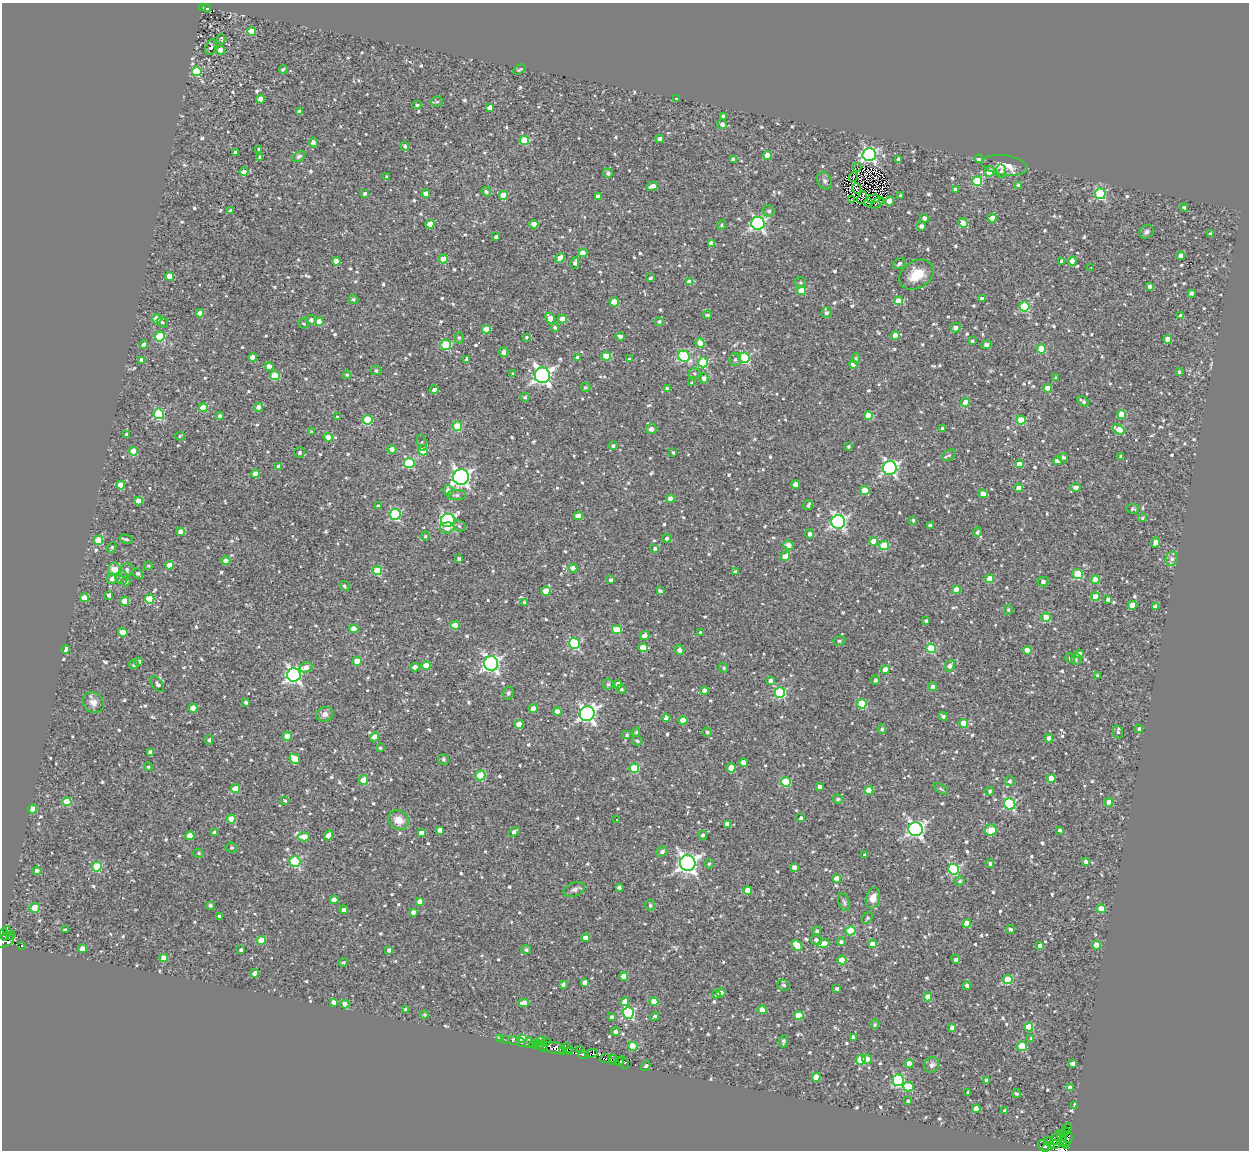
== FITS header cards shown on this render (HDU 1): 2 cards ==
NAXIS1  =                 1247
NAXIS2  =                 1148

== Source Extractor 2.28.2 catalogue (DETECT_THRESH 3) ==
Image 1247 x 1148 px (HDU 1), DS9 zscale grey, 1 PNG px = 1 image px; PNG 1251 x 1152 px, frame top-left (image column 1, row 1148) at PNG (2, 3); each listed source drawn as its Kron ellipse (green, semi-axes under 4 px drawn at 4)
Background 0.624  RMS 0.68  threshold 2.03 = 3 sigma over >= 5 px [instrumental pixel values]
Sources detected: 917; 10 with non-positive FLUX_AUTO (blend fragments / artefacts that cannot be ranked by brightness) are neither listed nor drawn; of the other 907, the 500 brightest by FLUX_AUTO listed and drawn (407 fainter detections omitted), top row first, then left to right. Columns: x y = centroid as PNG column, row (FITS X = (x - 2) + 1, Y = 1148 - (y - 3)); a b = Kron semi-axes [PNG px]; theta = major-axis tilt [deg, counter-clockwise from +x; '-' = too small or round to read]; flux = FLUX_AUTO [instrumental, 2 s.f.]
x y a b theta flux
202 8 4 3 - 230
207 8 4 3 - 180
251 31 4 4 - 810
221 39 5 3 - 95
211 47 8 5 72 120
221 50 4 4 - 590
283 69 4 3 - 74
520 69 7 4 29 84
197 71 5 4 - 2500
261 99 4 4 - 540
677 99 3 3 - 72
437 102 6 5 - 94
417 105 4 3 - 75
490 107 4 4 - 370
299 112 4 3 - 150
724 117 4 4 - 200
722 124 5 4 - 210
660 139 4 4 - 280
524 141 4 4 - 1400
313 143 5 4 - 180
405 146 5 4 - 100
259 149 3 3 - 72
235 153 4 3 - 190
767 155 4 4 - 600
869 155 7 6 - 9700
260 157 4 3 - 92
299 157 7 4 36 120
733 159 4 4 - 170
898 159 4 3 - 140
979 159 4 4 - 230
1005 165 23 10 -8 770
857 167 5 3 - 89
1001 171 7 5 -81 110
244 172 4 3 - 210
989 172 5 5 - 580
608 173 5 4 - 150
387 177 3 3 - 88
853 177 5 2 - 74
825 181 9 6 -59 130
977 181 5 5 - 2300
1018 185 3 3 - 83
652 186 6 3 15 320
857 189 5 3 - 81
955 189 3 3 - 98
486 192 5 4 - 92
365 194 4 4 - 110
426 194 4 4 - 420
1100 194 5 5 - 3900
504 195 4 4 - 1000
598 196 4 4 - 180
901 196 4 3 - 140
862 198 6 3 67 89
874 199 7 2 1 94
851 200 3 2 - 91
889 201 4 4 - 590
868 202 4 2 - 100
877 203 7 3 34 71
1184 208 4 4 - 69
231 211 4 3 - 150
769 211 6 5 - 120
924 218 4 4 - 170
992 218 4 4 - 500
758 223 6 6 - 9200
963 223 5 4 - 710
430 224 4 4 - 660
534 224 4 4 - 530
722 225 5 4 - 69
921 226 5 4 - 180
1147 232 7 6 - 120
1211 233 3 3 - 84
496 237 3 3 - 120
711 244 4 4 - 370
583 253 4 4 - 650
1181 256 4 4 - 490
560 258 5 4 - 660
443 259 4 4 - 850
336 261 4 4 - 620
1062 261 4 4 - 250
1072 261 4 4 - 710
575 263 5 3 - 150
899 263 6 5 - 130
1091 267 3 2 - 84
916 275 18 13 31 970
170 276 4 4 - 930
651 278 3 3 - 85
689 282 4 4 - 450
800 283 5 5 - 86
1149 286 3 3 - 110
801 290 4 4 - 1200
1191 293 4 3 - 130
353 299 5 4 - 91
982 299 4 4 - 260
898 301 4 4 - 930
614 302 4 4 - 990
1024 306 5 5 - 2900
826 312 5 5 - 130
200 313 4 4 - 400
707 315 4 4 - 90
1181 316 4 4 - 260
550 318 6 4 -59 550
157 319 5 4 - 600
562 319 4 4 - 700
311 320 5 5 - 140
162 322 6 4 -32 75
319 322 4 4 - 630
659 322 5 4 - 120
304 323 5 5 - 79
555 327 4 4 - 110
955 328 5 4 - 210
486 329 4 4 - 740
895 335 4 4 - 450
160 336 5 5 - 2700
620 336 4 3 - 140
526 337 4 3 - 72
459 338 5 5 - 70
1168 339 4 4 - 440
972 341 3 3 - 75
700 343 5 4 - 680
144 345 4 4 - 210
446 345 5 5 - 2600
986 345 5 4 - 230
1041 349 4 4 - 1500
503 352 5 5 - 150
606 356 4 4 - 930
684 356 6 5 - 3700
578 357 4 4 - 190
253 358 4 4 - 650
744 358 5 5 - 3100
856 358 5 4 - 77
467 359 4 3 - 170
629 359 4 3 - 75
735 359 6 5 - 96
141 360 4 4 - 230
703 362 5 5 - 3000
853 364 4 4 - 480
269 366 4 4 - 550
376 370 5 4 - 99
1179 372 4 3 - 69
694 373 6 5 - 79
513 374 3 3 - 74
275 375 5 4 - 1200
347 375 4 4 - 71
542 375 7 7 - 16000
704 378 5 4 - 210
1055 378 3 3 - 69
692 383 3 3 - 91
586 387 5 4 - 91
1048 388 4 4 - 550
667 389 4 3 - 150
434 390 4 4 - 190
525 397 5 4 - 93
1083 401 6 3 -35 110
966 402 4 4 - 880
259 407 4 4 - 320
203 408 4 4 - 1000
159 414 5 5 - 3500
1122 414 4 4 - 850
220 416 4 4 - 160
868 416 4 4 - 880
337 417 3 3 - 71
368 420 5 4 - 2200
1021 420 5 4 - 1900
457 426 5 4 - 1800
942 428 3 3 - 99
651 429 5 5 - 190
1119 430 7 4 -34 1000
311 432 4 3 - 75
127 434 3 3 - 87
180 436 4 3 - 69
328 437 4 4 - 590
422 443 8 4 -78 89
613 446 4 4 - 98
848 447 3 3 - 81
392 449 4 4 - 380
423 450 5 4 - 1200
133 451 4 4 - 1000
299 453 5 5 - 100
673 453 3 3 - 77
949 455 7 5 28 81
1121 457 4 3 - 140
1063 458 5 4 - 100
1057 461 4 4 - 240
409 463 5 5 - 3200
1019 464 4 4 - 390
279 466 4 4 - 250
890 468 7 7 - 9300
255 474 4 4 - 540
461 477 8 8 - 15000
121 485 4 4 - 680
796 485 4 4 - 510
1019 488 4 4 - 460
1076 488 5 4 - 220
448 490 5 5 - 270
865 490 5 4 - 1000
983 494 5 4 - 390
456 495 9 5 0 110
671 498 4 4 - 320
138 501 4 4 - 470
808 505 5 4 - 100
378 506 4 3 - 110
1133 509 6 4 -6 96
395 514 5 5 - 4000
578 516 4 4 - 520
1142 518 4 4 - 69
448 520 7 6 - 7700
913 520 4 3 - 72
838 522 7 7 - 9700
930 525 4 3 - 130
459 526 6 5 - 92
447 528 7 5 6 270
181 532 4 4 - 630
977 532 4 4 - 100
809 534 4 4 - 120
425 536 4 4 - 70
667 538 4 4 - 170
126 539 7 3 -13 88
99 540 5 4 - 1400
874 541 4 4 - 580
1156 542 5 4 - 420
789 545 5 4 - 280
884 545 5 4 - 1700
112 548 6 4 63 87
655 548 4 4 - 72
785 556 5 4 - 400
459 559 4 3 - 120
1172 559 7 6 - 160
226 561 4 4 - 250
169 565 4 4 - 380
148 566 4 4 - 71
573 568 4 4 - 560
114 569 7 6 - 640
126 570 7 6 - 210
377 570 4 4 - 1700
735 572 4 4 - 150
138 574 6 4 -51 130
1078 574 5 5 - 1800
122 577 7 6 - 130
112 579 5 5 - 160
990 579 4 4 - 830
611 580 4 3 - 120
1095 580 4 4 - 920
126 582 5 4 - 120
1043 582 5 5 - 170
344 586 5 4 - 72
956 589 4 4 - 700
546 591 4 4 - 870
660 591 4 3 - 140
109 595 4 4 - 140
1095 597 4 4 - 740
84 598 4 4 - 630
149 599 5 4 - 2000
1108 599 4 4 - 240
125 601 4 4 - 890
524 602 3 3 - 84
1132 605 4 4 - 690
1155 606 4 3 - 190
1008 610 5 4 - 69
1046 617 5 4 - 890
926 621 3 3 - 79
455 625 4 4 - 560
354 629 4 4 - 740
617 630 5 4 - 1200
123 632 5 4 - 570
700 633 3 3 - 89
644 636 5 4 - 280
839 641 6 4 26 75
574 643 5 5 - 4000
643 648 4 4 - 720
931 648 5 4 - 2200
66 649 4 4 - 310
679 650 5 5 - 190
1027 650 4 4 - 610
1079 654 4 4 - 530
1070 658 5 4 - 98
1076 659 6 5 - 84
357 661 4 4 - 1100
139 662 4 4 - 190
491 663 7 7 - 13000
134 665 5 4 - 91
426 666 4 4 - 800
950 666 6 5 - 240
306 667 6 5 - 330
415 667 4 4 - 400
724 668 5 4 - 86
885 670 4 4 - 620
294 675 7 7 - 14000
1098 675 4 3 - 70
875 680 4 4 - 110
771 681 4 4 - 240
157 684 8 5 -54 130
608 684 5 5 - 83
618 684 4 4 - 450
933 687 4 4 - 180
622 689 4 4 - 98
704 691 4 4 - 210
508 693 6 5 - 120
780 693 5 5 - 3800
93 702 11 9 -35 330
246 702 3 3 - 120
862 704 5 4 - 2000
193 708 4 4 - 670
533 708 4 4 - 570
558 712 4 4 - 510
325 714 8 7 - 220
587 714 8 7 - 14000
943 716 5 4 - 100
666 718 4 4 - 270
683 720 4 4 - 650
964 723 4 4 - 740
519 724 4 4 - 670
882 729 4 4 - 72
1139 729 4 4 - 100
636 732 5 3 - 95
707 732 4 4 - 86
1118 732 6 5 - 98
627 735 4 3 - 71
287 736 4 4 - 670
375 737 4 4 - 460
1049 738 4 4 - 240
209 740 4 4 - 100
637 741 5 4 - 86
380 748 3 3 - 70
150 752 4 3 - 210
295 759 5 4 - 1300
443 759 5 5 - 110
744 763 4 4 - 580
148 767 4 4 - 75
634 768 5 4 - 2100
731 768 5 4 - 640
480 775 5 5 - 1700
1051 778 4 4 - 740
364 780 5 4 - 690
1010 781 5 5 - 110
786 782 5 4 - 2400
819 787 4 3 - 180
235 789 4 4 - 840
941 789 8 4 -33 75
869 790 4 4 - 900
990 791 4 4 - 90
838 799 5 5 - 83
285 801 3 3 - 80
67 802 4 4 - 1200
1109 802 4 4 - 430
1010 804 6 5 - 4200
32 809 4 4 - 710
801 818 4 3 - 110
231 819 4 4 - 990
399 820 11 9 -33 540
617 820 3 2 - 74
727 824 4 4 - 260
916 829 7 7 - 13000
440 830 4 4 - 270
991 830 6 5 - 1300
1060 830 3 3 - 87
514 832 6 4 37 170
215 833 4 4 - 140
422 833 4 4 - 300
328 835 5 4 - 410
703 835 4 3 - 120
190 836 4 4 - 790
304 837 6 4 1 600
232 848 6 5 - 75
662 852 6 5 - 160
198 853 5 4 - 83
865 855 3 3 - 110
295 861 5 5 - 3800
1086 862 4 3 - 150
688 863 8 7 - 20000
709 864 5 4 - 75
990 864 4 3 - 98
97 867 5 4 - 2100
794 867 4 4 - 210
954 869 5 5 - 4500
37 871 4 4 - 170
837 878 4 4 - 510
960 881 5 4 - 75
619 888 4 3 - 120
574 889 11 7 16 160
748 890 4 4 - 800
873 898 11 7 75 430
334 900 4 4 - 450
420 901 4 4 - 400
844 902 9 5 -70 110
210 905 3 3 - 92
650 905 5 5 - 89
34 908 5 5 - 760
1101 909 4 4 - 790
344 910 4 4 - 150
413 912 4 4 - 150
220 916 3 3 - 85
867 918 6 5 - 75
967 923 4 4 - 640
1010 929 4 4 - 110
65 930 3 3 - 84
8 931 5 4 - 210
817 931 4 4 - 110
851 931 5 4 - 1800
4 934 6 2 -83 87
11 935 4 2 - 140
585 938 4 4 - 510
261 940 4 4 - 1000
816 940 5 5 - 180
4 941 10 6 20 1200
841 942 4 4 - 100
823 944 6 4 19 620
873 944 4 4 - 740
1096 945 4 4 - 710
21 946 4 3 - 130
797 946 6 4 -47 900
1040 946 4 3 - 140
82 949 4 4 - 570
241 950 3 3 - 97
389 950 4 4 - 130
526 950 5 4 - 110
163 958 4 4 - 420
956 959 5 3 - 180
842 960 4 4 - 610
343 962 4 4 - 93
255 973 4 4 - 370
624 976 4 4 - 600
1008 979 4 4 - 1800
585 983 4 4 - 370
563 985 4 3 - 120
784 985 6 5 - 110
967 986 4 4 - 130
837 989 4 3 - 170
721 993 4 4 - 200
717 995 4 4 - 87
928 997 4 4 - 670
654 1001 4 4 - 770
334 1002 4 3 - 210
625 1002 4 4 - 450
524 1003 5 4 - 490
345 1004 4 4 - 470
406 1009 3 3 - 92
762 1010 4 4 - 460
628 1013 6 5 - 5400
424 1014 4 4 - 99
799 1015 5 4 - 740
655 1016 5 3 - 130
611 1017 3 3 - 84
875 1024 5 4 - 79
1029 1027 4 4 - 920
952 1028 4 4 - 190
615 1032 4 4 - 140
853 1037 4 3 - 93
500 1038 4 3 - 100
1031 1038 4 3 - 73
504 1039 4 2 - 120
523 1039 4 4 - 1500
513 1040 5 3 - 590
540 1040 3 3 - 790
783 1041 6 3 85 110
521 1042 5 3 - 430
529 1042 6 2 78 120
546 1042 4 2 - 220
538 1043 4 2 - 810
534 1044 5 4 - 720
541 1046 6 4 -50 1300
633 1046 4 4 - 1400
1022 1046 5 4 - 1500
554 1048 11 5 -9 4600
568 1048 6 3 -27 290
581 1050 4 2 - 140
562 1051 3 2 - 320
569 1052 3 2 - 97
592 1053 6 4 7 260
583 1054 5 4 - 1100
605 1059 6 3 -2 120
867 1059 5 4 - 230
613 1060 5 3 - 570
861 1060 5 4 - 1300
619 1061 4 3 - 860
624 1062 7 4 -57 970
909 1063 4 4 - 350
1072 1063 4 3 - 190
932 1065 8 7 - 160
646 1066 5 4 - 450
816 1077 4 4 - 810
898 1080 6 5 - 4600
986 1080 3 3 - 120
908 1087 5 5 - 1300
1070 1088 4 4 - 490
968 1092 4 3 - 98
1016 1093 4 4 - 84
908 1101 3 3 - 87
1074 1106 3 2 - 150
976 1109 4 4 - 700
1005 1111 4 4 - 140
1067 1128 4 2 - 370
1064 1132 5 2 - 310
1062 1137 4 3 - 330
1057 1138 7 5 73 1300
1067 1139 8 5 64 2000
1048 1141 4 4 - 1000
1062 1142 5 4 - 1000
1055 1144 6 2 5 1300
1044 1146 6 4 -48 1300
1067 1146 3 2 - 1100
1048 1147 7 4 28 1500
At the frame edge (FLAGS 8, measured only in part): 1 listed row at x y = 4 941
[407 fainter detections neither listed nor drawn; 10 non-positive-flux detections neither listed nor drawn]